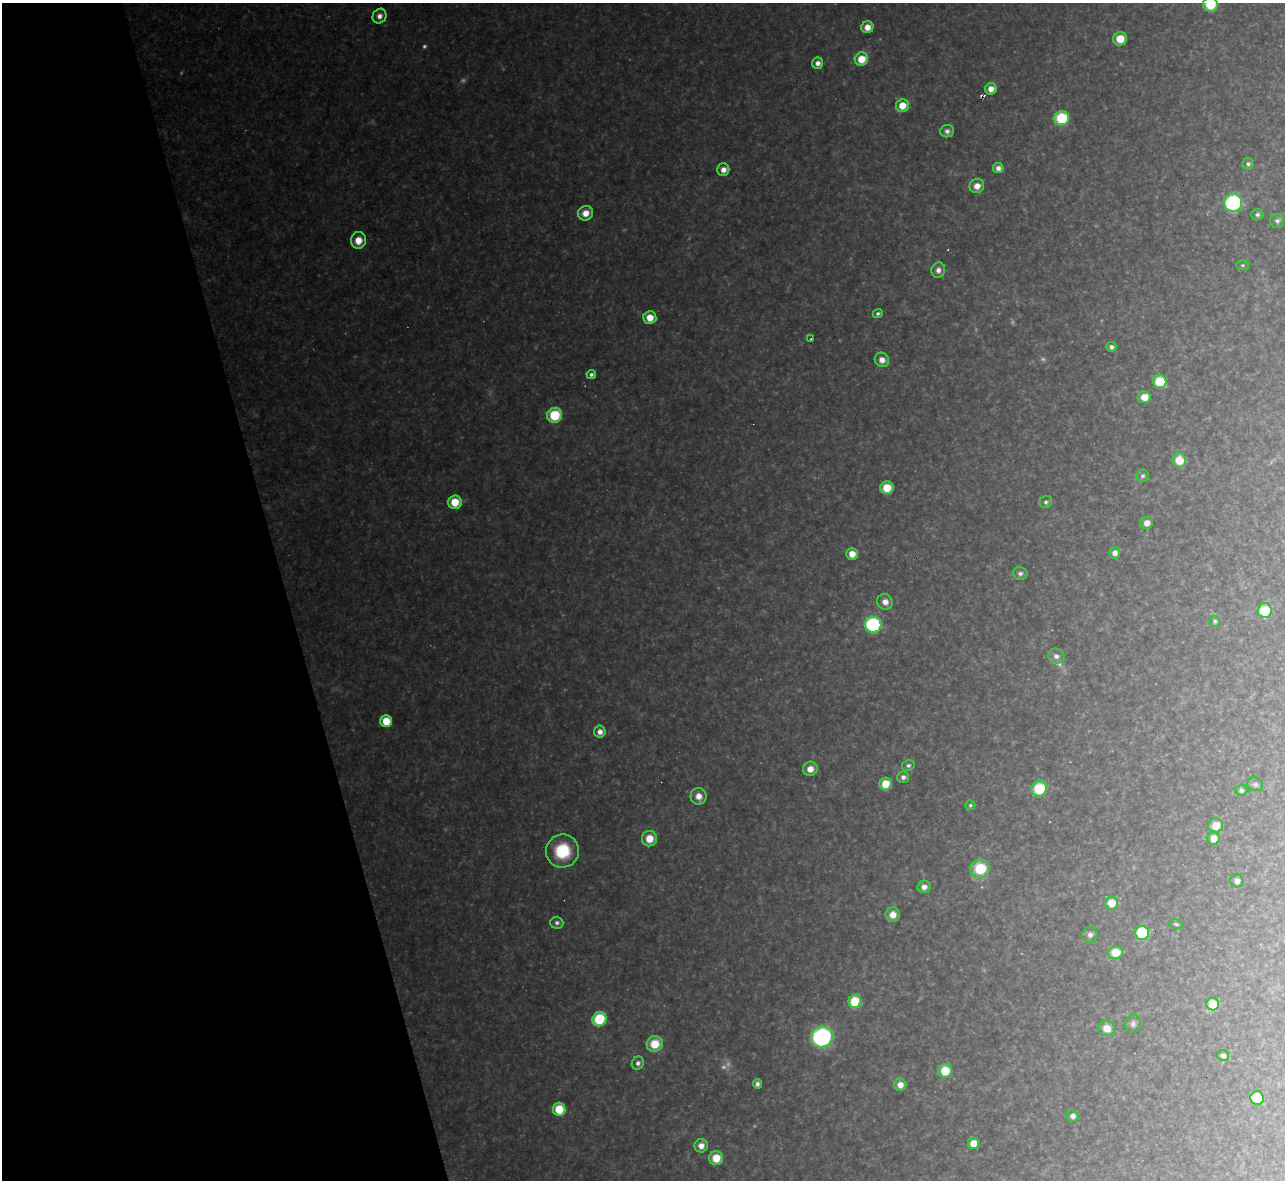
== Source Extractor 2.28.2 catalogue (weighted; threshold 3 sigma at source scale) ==
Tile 5 of 4 x 4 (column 1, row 2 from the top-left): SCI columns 1-1283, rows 2500-3677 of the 5133 x 5116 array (HDU 1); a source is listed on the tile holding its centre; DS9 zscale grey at full resolution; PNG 1287 x 1182 px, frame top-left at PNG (2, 3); each listed source drawn as its Kron ellipse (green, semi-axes under 4 px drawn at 4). Shown black and unused: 22% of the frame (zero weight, under 3 of 4 exposures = <1% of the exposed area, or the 3 px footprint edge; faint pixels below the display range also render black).
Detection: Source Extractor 2.28.2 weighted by HDU 2 'WHT'; one run over the whole footprint, this tile lists its part. Background 0.318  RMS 0.019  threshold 0.0847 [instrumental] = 3 sigma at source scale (4.5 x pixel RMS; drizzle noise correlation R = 1.50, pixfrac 1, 0.05/0.05 arcsec/px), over >= 5 px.
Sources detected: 94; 6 too faint to see at this stretch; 1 cosmic-ray / hot-pixel residue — neither listed nor drawn; the other 87 listed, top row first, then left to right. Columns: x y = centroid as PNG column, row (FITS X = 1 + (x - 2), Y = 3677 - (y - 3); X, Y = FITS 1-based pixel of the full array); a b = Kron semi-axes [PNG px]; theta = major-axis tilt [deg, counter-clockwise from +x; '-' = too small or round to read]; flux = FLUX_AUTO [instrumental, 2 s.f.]
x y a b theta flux
1210 4 7 7 - 69
379 16 7 6 - 11
867 27 6 6 - 18
1120 39 7 6 - 32
861 59 7 6 - 34
818 63 5 5 - 9.6
991 89 6 5 - 16
902 106 6 6 - 28
1062 118 7 7 - 110
947 131 7 6 - 6.8
1248 164 6 5 - 4.3
998 168 5 5 - 9.6
723 170 6 6 - 13
977 186 7 7 - 17
1233 203 9 9 - 230
585 213 8 7 - 20
1257 215 6 5 - 5.6
1277 221 7 6 - 5.4
358 240 8 7 - 25
1242 265 6 5 - 3.2
938 270 8 7 - 9.1
878 313 5 4 - 4.1
650 318 6 6 - 27
811 339 3 2 - 4.9
1111 347 5 5 - 7.2
882 360 7 7 - 13
591 375 5 4 - 5.4
1160 382 6 6 - 81
1144 397 6 6 - 23
554 415 7 7 - 82
1179 460 7 6 - 39
1143 476 6 6 - 5
887 488 6 6 - 38
455 502 7 6 - 41
1046 502 6 6 - 4.6
1147 523 6 6 - 14
1115 553 6 5 - 10
852 554 6 6 - 20
1020 573 7 6 - 6.6
885 602 8 7 - 14
1265 611 7 7 - 64
1215 621 5 5 - 4.1
873 625 8 8 - 250
1056 656 8 7 - 9.1
386 721 6 6 - 42
600 732 6 6 - 12
908 765 6 5 - 4.5
810 769 7 7 - 19
903 777 6 5 - 7.2
886 784 6 6 - 40
1255 784 8 6 -22 5.1
1039 789 8 7 - 79
1241 790 6 5 - 4.7
699 796 8 8 - 17
970 805 5 5 - 3.4
1216 825 7 7 - 29
1214 838 7 6 - 20
649 839 8 7 - 31
562 851 16 16 - 85
980 869 9 9 - 74
1237 881 6 6 - 12
924 887 6 6 - 11
1111 903 6 6 - 34
893 915 7 7 - 18
557 923 6 6 - 5.5
1176 924 7 5 -11 3.4
1142 933 7 7 - 87
1090 935 8 7 - 7.7
1116 952 7 6 - 42
855 1001 6 6 - 94
1213 1004 6 6 - 59
599 1019 7 7 - 100
1133 1024 9 7 73 6.8
1107 1028 8 7 - 23
822 1037 11 10 - 320
655 1044 8 8 - 44
1223 1055 6 5 - 7
638 1063 7 6 - 6.7
945 1071 7 6 - 54
757 1084 5 4 - 6.8
900 1085 6 6 - 16
1257 1098 7 6 - 70
559 1109 6 6 - 57
1073 1116 6 5 - 8.5
974 1143 5 5 - 27
701 1146 7 6 - 15
716 1158 7 7 - 35
Isophote crosses this tile's border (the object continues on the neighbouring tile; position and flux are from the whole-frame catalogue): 1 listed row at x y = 1210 4